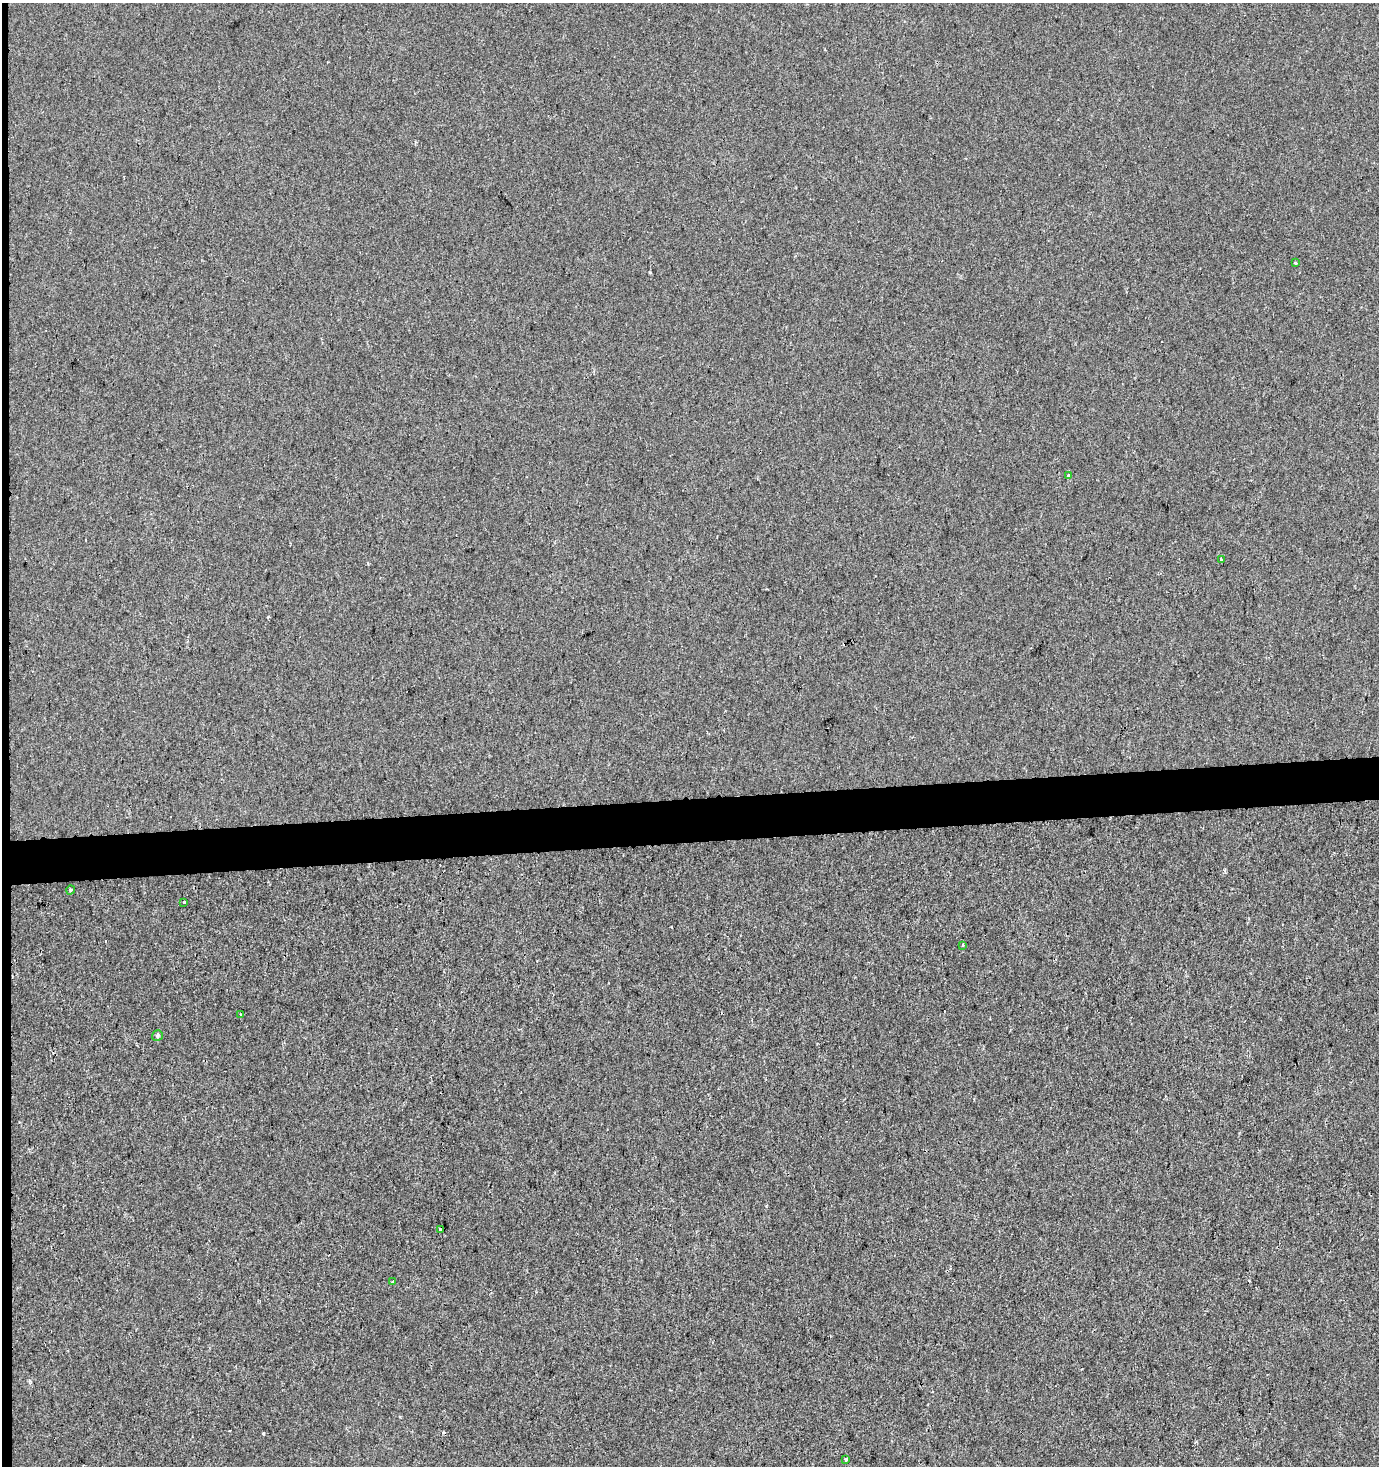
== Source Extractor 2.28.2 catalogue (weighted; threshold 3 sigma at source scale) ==
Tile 4 of 3 x 3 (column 1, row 2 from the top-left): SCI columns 1-1377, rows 1465-2928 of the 4131 x 4392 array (HDU 1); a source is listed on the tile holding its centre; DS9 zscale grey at full resolution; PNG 1381 x 1468 px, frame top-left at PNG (2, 3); each listed source drawn as its Kron ellipse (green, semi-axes under 4 px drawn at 4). Shown black and unused: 4% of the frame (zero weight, under 2 of 3 exposures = <1% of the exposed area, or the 3 px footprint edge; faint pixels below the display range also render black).
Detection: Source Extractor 2.28.2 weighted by HDU 2 'WHT'; one run over the whole footprint, this tile lists its part. Background 7.20e-04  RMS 0.0053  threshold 0.0239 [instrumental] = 3 sigma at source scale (4.5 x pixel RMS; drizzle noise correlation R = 1.50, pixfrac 1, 0.0396/0.0396 arcsec/px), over >= 5 px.
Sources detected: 14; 3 cosmic-ray / hot-pixel residue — neither listed nor drawn; the other 11 listed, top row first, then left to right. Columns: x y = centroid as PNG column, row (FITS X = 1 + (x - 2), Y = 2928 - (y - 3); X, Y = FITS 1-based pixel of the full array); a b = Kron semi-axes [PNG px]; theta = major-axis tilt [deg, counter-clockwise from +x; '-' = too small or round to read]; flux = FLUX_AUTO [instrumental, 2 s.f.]
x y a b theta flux
1295 263 3 3 - 1
1068 476 3 3 - 1.9
1222 559 3 3 - 4.9
70 890 5 3 - 0.53
184 902 3 3 - 1.1
963 945 4 2 - 0.44
241 1015 3 3 - 0.9
157 1036 6 5 - 1
441 1230 3 3 - 5.2
393 1281 3 3 - 1.8
846 1459 4 3 - 0.97
Unlisted compact peaks at least as high as the median listed source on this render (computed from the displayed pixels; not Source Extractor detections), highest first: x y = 263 1433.